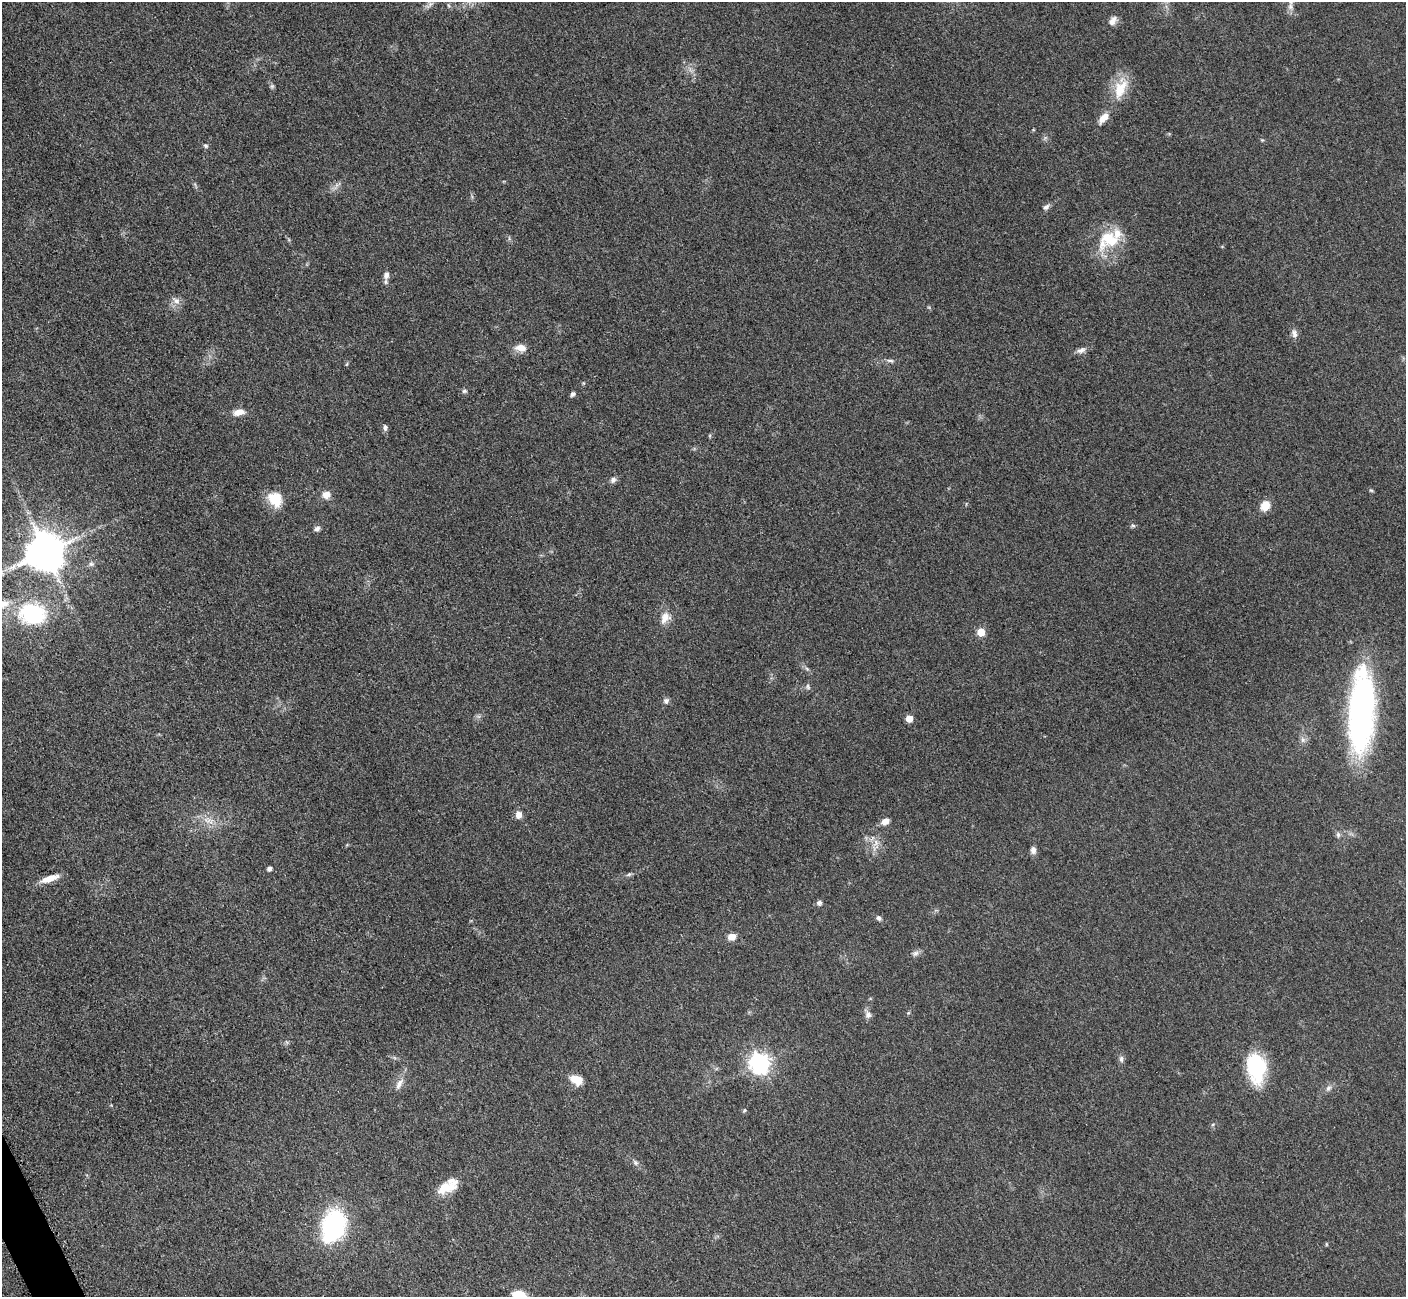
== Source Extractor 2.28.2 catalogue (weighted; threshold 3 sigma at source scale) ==
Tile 7 of 4 x 4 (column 3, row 2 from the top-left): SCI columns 2875-4278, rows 2779-4073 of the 5701 x 5665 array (HDU 1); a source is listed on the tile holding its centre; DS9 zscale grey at full resolution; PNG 1408 x 1299 px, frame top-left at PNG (2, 2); no overlay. Shown black and unused: <1% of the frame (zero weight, under 3 of 5 exposures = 4% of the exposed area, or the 3 px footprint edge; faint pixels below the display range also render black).
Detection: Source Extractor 2.28.2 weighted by HDU 2 'WHT'; one run over the whole footprint, this tile lists its part. Background 0.0535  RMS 0.0059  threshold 0.0265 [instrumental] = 3 sigma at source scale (4.5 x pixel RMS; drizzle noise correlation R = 1.50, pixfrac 1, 0.05/0.05 arcsec/px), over >= 5 px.
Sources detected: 71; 2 inside a brighter object's white glare — not listed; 1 inside a brighter listed object's ellipse — not listed separately; the other 68 listed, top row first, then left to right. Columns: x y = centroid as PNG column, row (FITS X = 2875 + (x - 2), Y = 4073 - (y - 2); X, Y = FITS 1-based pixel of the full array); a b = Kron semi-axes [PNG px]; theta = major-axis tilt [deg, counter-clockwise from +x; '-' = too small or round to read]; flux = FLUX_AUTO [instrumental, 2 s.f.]
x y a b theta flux
430 5 15 5 43 2.1
448 5 6 4 -70 0.77
1113 21 13 8 50 3.7
272 86 7 5 -45 1.1
1120 88 31 16 68 16
1103 118 16 8 50 5.6
1045 138 7 4 19 1
1262 140 4 4 - 0.61
206 146 6 5 - 1.2
337 185 7 5 89 1.6
1046 207 9 6 34 2.1
1109 239 28 22 -17 24
386 275 9 7 80 3.3
176 301 13 8 -37 3.4
1294 334 11 8 -74 2.7
520 348 15 9 -5 5.8
1081 350 13 7 18 2.7
890 361 10 5 -11 1.6
347 364 6 3 70 0.64
464 391 6 6 - 1.3
573 394 7 5 46 1.4
239 412 14 7 13 5.3
385 427 8 5 -81 1.7
613 480 8 7 - 1.9
1371 490 5 5 - 0.72
326 495 10 9 - 4.8
275 499 18 14 -50 14
1265 506 8 7 - 11
1133 525 6 6 - 1.1
317 529 8 6 33 1.9
46 552 11 11 - 1900
91 564 6 6 - 1.4
2 604 21 12 17 8.6
33 614 26 20 -3 55
665 618 16 11 61 6.4
981 632 5 5 - 16
808 687 8 6 -68 1.4
666 701 8 7 - 1.9
1361 711 83 24 87 170
909 718 5 5 - 10
1303 740 8 6 -64 2.1
519 815 8 7 - 3.9
208 821 18 9 -21 6.5
885 821 8 6 25 4.9
1338 835 8 5 -81 1.5
876 843 10 7 90 3.5
1033 850 9 6 89 2.8
269 868 5 4 - 2.2
629 874 7 5 30 1.1
50 878 23 7 19 7.7
819 903 6 6 - 1.8
879 918 7 6 - 1.6
732 937 7 6 - 5.6
915 953 10 7 20 2.1
908 1013 5 4 - 0.68
868 1015 10 8 -81 2.7
1121 1059 10 6 -83 1.8
760 1063 8 7 - 330
1256 1065 38 17 89 40
576 1080 14 9 -30 8.6
399 1084 16 7 65 4.1
1328 1088 10 6 45 2
744 1110 6 4 67 0.8
1213 1124 6 3 19 0.71
635 1163 8 6 -39 1.7
447 1187 29 12 24 12
334 1225 20 17 71 87
519 1295 11 6 -13 17
Isophote crosses this tile's border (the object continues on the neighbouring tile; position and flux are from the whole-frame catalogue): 3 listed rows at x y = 2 604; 33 614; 519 1295